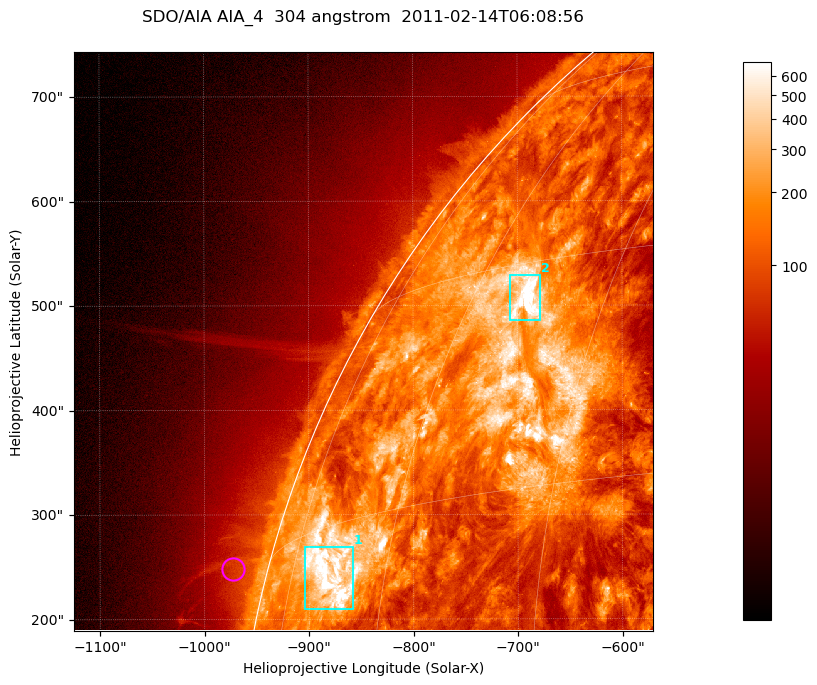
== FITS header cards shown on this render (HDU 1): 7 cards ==
TELESCOP= 'SDO/AIA '           / For AIA: SDO/AIA
INSTRUME= 'AIA_4   '           / For AIA: AIA_ATA1, AIA_ATA2, AIA_ATA3 or AIA_AT
WAVELNTH=                  304 / [angstrom] Wavelength
WAVEUNIT= 'angstrom'           / Wavelength unit: angstrom
DATE-OBS= '2011-02-14T06:08:56.124' / [ISO] Date when observation started; ISO 8
CTYPE1  = 'HPLN-TAN'           / CTYPE1; Typically HPLN
CTYPE2  = 'HPLT-TAN'           / CTYPE2; Typically HPLT

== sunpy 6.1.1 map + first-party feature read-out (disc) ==
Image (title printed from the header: SDO/AIA AIA_4  304 angstrom  2011-02-14T06:08:56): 923 x 923 px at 0.6 arcsec/px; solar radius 972 arcsec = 1619 px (partial field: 4.9% of the solar disc is inside the frame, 47% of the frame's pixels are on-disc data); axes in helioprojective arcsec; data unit not stated in the header (colour bar unlabelled)
Orientation: roll -0.132 deg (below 1 deg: not rotated)
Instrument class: DISC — disc imager (sunpy class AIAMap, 304 A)
Bright regions (active regions / flare kernels): reference = the on-disc median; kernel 7 px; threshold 5 sigma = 378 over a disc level ~130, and >= 1.15x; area >= 851 px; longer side >= 11 px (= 6.6 arcsec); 2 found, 2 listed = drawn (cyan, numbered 1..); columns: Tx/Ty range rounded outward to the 2 arcsec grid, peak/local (2 s.f.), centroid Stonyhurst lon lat
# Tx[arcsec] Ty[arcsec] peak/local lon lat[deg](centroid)
1 -906..-858 208..270 9.4 -68 +12
2 -708..-678 486..530 11 -53 +27
Off-limb structures (1.02-1.3 R_sun): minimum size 400 px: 3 found; the strongest spans PA ~75 deg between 1.02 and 1.07 R_sun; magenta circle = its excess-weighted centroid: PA ~75 deg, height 1.03 R_sun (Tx ~-974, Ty ~248 arcsec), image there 1.7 x the reference